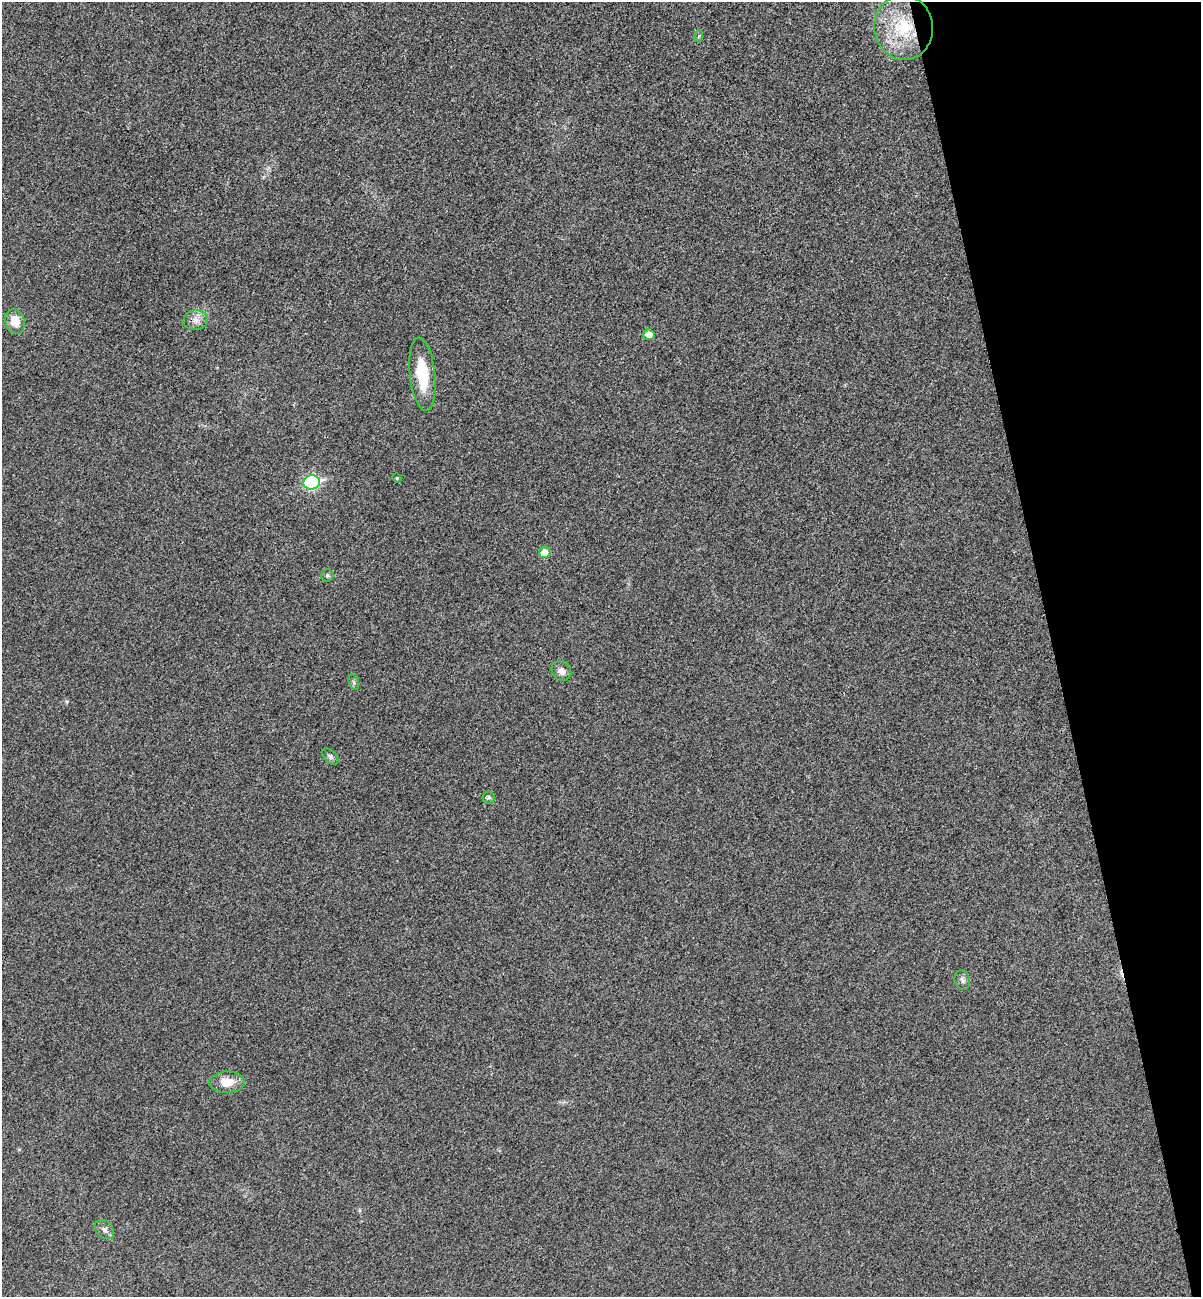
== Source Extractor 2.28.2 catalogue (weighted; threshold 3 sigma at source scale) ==
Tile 12 of 4 x 4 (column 4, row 3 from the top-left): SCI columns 3764-4962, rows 1355-2649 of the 5253 x 5299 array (HDU 1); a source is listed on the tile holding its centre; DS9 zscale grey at full resolution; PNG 1203 x 1299 px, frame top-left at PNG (2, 2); each listed source drawn as its Kron ellipse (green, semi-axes under 4 px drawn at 4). Shown black and unused: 12% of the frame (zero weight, under 3 of 4 exposures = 6% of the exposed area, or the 3 px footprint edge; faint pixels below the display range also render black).
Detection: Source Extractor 2.28.2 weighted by HDU 2 'WHT'; one run over the whole footprint, this tile lists its part. Background 0.0197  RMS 0.0064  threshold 0.0286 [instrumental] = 3 sigma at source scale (4.5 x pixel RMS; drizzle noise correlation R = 1.50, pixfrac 1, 0.05/0.05 arcsec/px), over >= 5 px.
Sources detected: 18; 1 cosmic-ray / hot-pixel residue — neither listed nor drawn; the other 17 listed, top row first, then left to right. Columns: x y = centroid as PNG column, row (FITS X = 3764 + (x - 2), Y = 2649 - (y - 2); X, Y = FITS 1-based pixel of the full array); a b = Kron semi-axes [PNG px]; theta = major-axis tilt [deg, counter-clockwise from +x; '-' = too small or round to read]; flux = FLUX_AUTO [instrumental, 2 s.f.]
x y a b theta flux
904 27 32 29 -82 41
699 36 6 3 70 0.64
195 320 12 10 12 4.6
15 321 12 9 -72 10
649 335 5 5 - 5.7
422 374 37 12 -84 25
397 478 4 4 - 0.65
312 482 8 7 - 92
545 553 6 5 - 10
327 575 6 6 - 1.1
561 671 10 9 - 3.7
354 682 8 5 -71 1.2
330 756 10 6 -44 1.7
489 797 6 6 - 1.2
962 980 10 7 -73 2.3
227 1082 17 10 2 9.9
104 1230 11 8 -45 2.8
Overlapping masked pixels (flux is a lower limit): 1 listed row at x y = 904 27